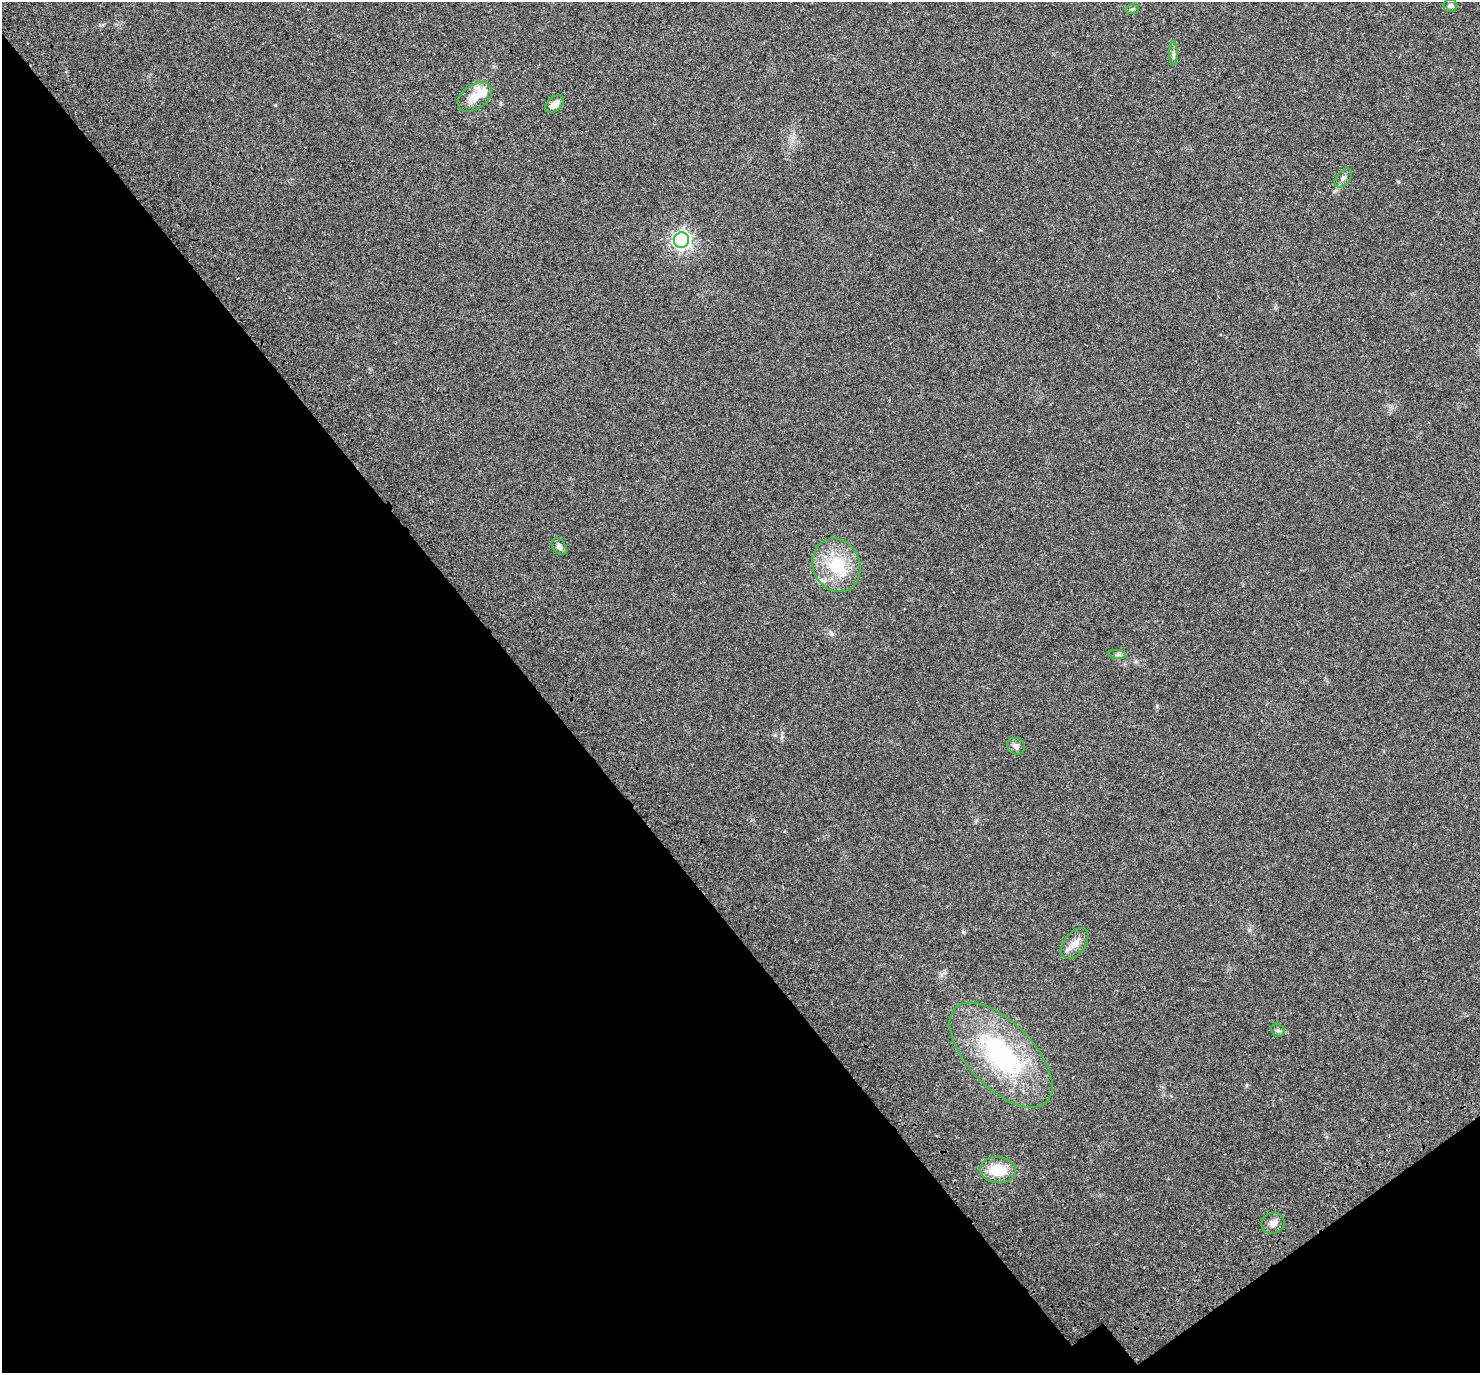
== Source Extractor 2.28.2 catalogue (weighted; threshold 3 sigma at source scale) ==
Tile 14 of 4 x 4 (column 2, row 4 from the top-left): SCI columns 1605-3082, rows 289-1659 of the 6170 x 6120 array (HDU 1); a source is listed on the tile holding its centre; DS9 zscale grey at full resolution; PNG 1482 x 1375 px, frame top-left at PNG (2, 2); each listed source drawn as its Kron ellipse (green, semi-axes under 4 px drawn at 4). Shown black and unused: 38% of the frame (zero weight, under 3 of 4 exposures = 9% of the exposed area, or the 3 px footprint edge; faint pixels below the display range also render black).
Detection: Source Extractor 2.28.2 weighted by HDU 2 'WHT'; one run over the whole footprint, this tile lists its part. Background 0.0357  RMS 0.0036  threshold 0.0163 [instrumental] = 3 sigma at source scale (4.5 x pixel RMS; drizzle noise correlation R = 1.50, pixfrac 1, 0.0396/0.0396 arcsec/px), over >= 5 px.
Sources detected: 18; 2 inside a brighter listed object's ellipse — not listed separately; the other 16 listed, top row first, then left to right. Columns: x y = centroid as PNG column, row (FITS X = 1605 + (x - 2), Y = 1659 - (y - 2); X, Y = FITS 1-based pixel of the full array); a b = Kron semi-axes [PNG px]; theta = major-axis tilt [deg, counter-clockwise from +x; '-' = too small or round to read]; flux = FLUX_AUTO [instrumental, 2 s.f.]
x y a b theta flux
1450 6 7 6 - 1
1132 9 6 5 - 0.56
1173 54 12 4 -90 0.98
475 97 19 12 34 5.1
554 104 11 7 36 2.3
1343 178 11 6 50 1.3
681 240 8 7 - 130
559 547 9 6 -52 1.4
836 565 27 23 -67 16
1117 655 9 4 -7 0.79
1016 746 9 8 - 1.6
1075 944 18 10 54 3.4
1278 1030 7 6 - 0.74
1001 1055 65 33 -46 55
998 1170 18 13 -6 9.8
1273 1223 11 10 - 2.2
Unlisted compact peaks at least as high as the median listed source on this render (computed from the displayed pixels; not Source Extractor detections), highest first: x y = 963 932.